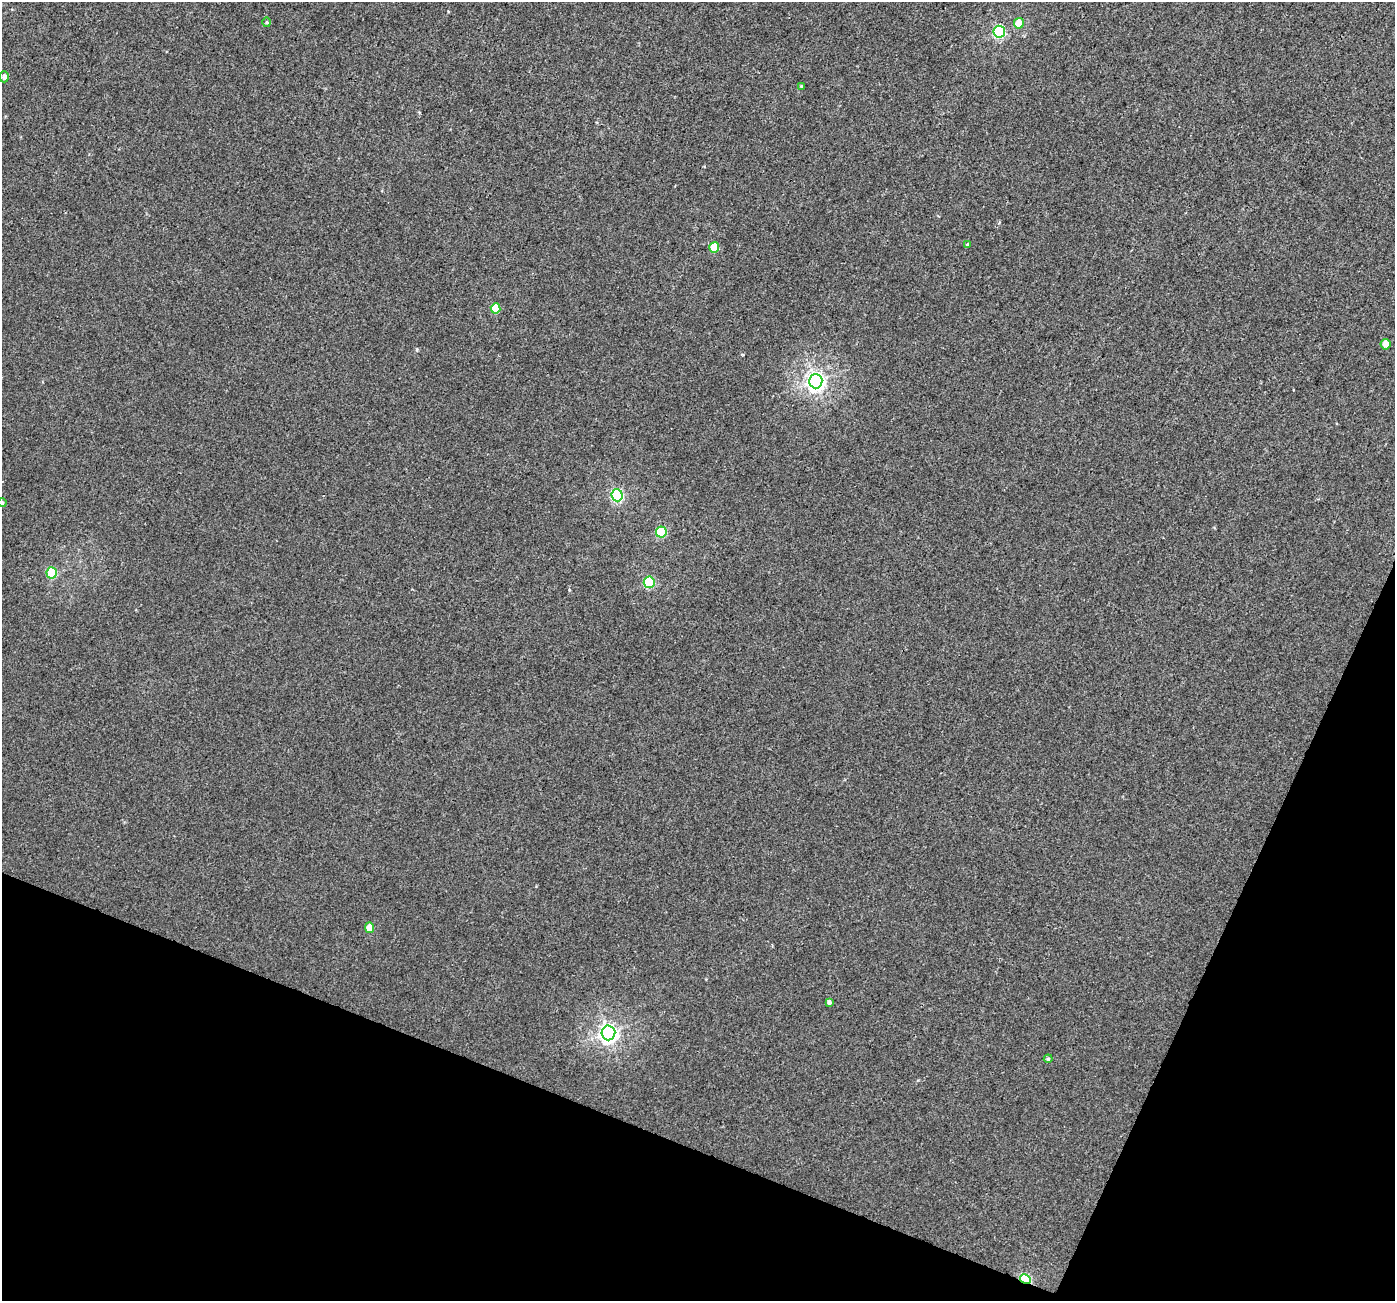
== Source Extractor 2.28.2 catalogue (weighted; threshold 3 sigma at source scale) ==
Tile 15 of 4 x 4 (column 3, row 4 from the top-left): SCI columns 2807-4199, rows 255-1553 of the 5622 x 5770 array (HDU 1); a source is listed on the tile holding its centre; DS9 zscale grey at full resolution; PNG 1397 x 1303 px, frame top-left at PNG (2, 2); each listed source drawn as its Kron ellipse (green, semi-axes under 4 px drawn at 4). Shown black and unused: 20% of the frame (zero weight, under 3 of 4 exposures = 4% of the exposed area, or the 3 px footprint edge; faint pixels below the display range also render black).
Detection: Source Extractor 2.28.2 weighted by HDU 2 'WHT'; one run over the whole footprint, this tile lists its part. Background 0.00224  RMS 0.0028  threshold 0.0126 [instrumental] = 3 sigma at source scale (4.5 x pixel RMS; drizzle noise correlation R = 1.50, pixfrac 1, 0.0396/0.0396 arcsec/px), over >= 5 px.
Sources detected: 20; all 20 listed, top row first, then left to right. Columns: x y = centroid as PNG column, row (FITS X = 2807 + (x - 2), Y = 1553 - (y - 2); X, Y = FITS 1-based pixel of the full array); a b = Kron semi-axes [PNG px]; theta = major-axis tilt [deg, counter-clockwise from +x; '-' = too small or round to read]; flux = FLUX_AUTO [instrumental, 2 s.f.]
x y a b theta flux
267 22 5 3 - 0.29
1019 23 5 5 - 5
999 32 6 5 - 31
4 77 5 4 - 1.5
801 86 4 3 - 0.25
967 245 4 4 - 0.28
714 247 5 5 - 8.8
496 308 5 5 - 7.7
1386 344 5 5 - 2.8
816 381 7 6 - 130
617 495 6 5 - 37
2 503 4 4 - 0.59
661 532 6 5 - 20
52 573 5 5 - 15
649 582 6 5 - 23
369 928 5 4 - 4.2
829 1002 4 4 - 0.84
608 1033 7 7 - 120
1048 1059 4 4 - 0.28
1025 1279 6 4 -30 26
Overlapping masked pixels (flux is a lower limit): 1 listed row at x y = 1025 1279
Isophote crosses this tile's border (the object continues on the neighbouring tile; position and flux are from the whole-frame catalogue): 1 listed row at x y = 2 503